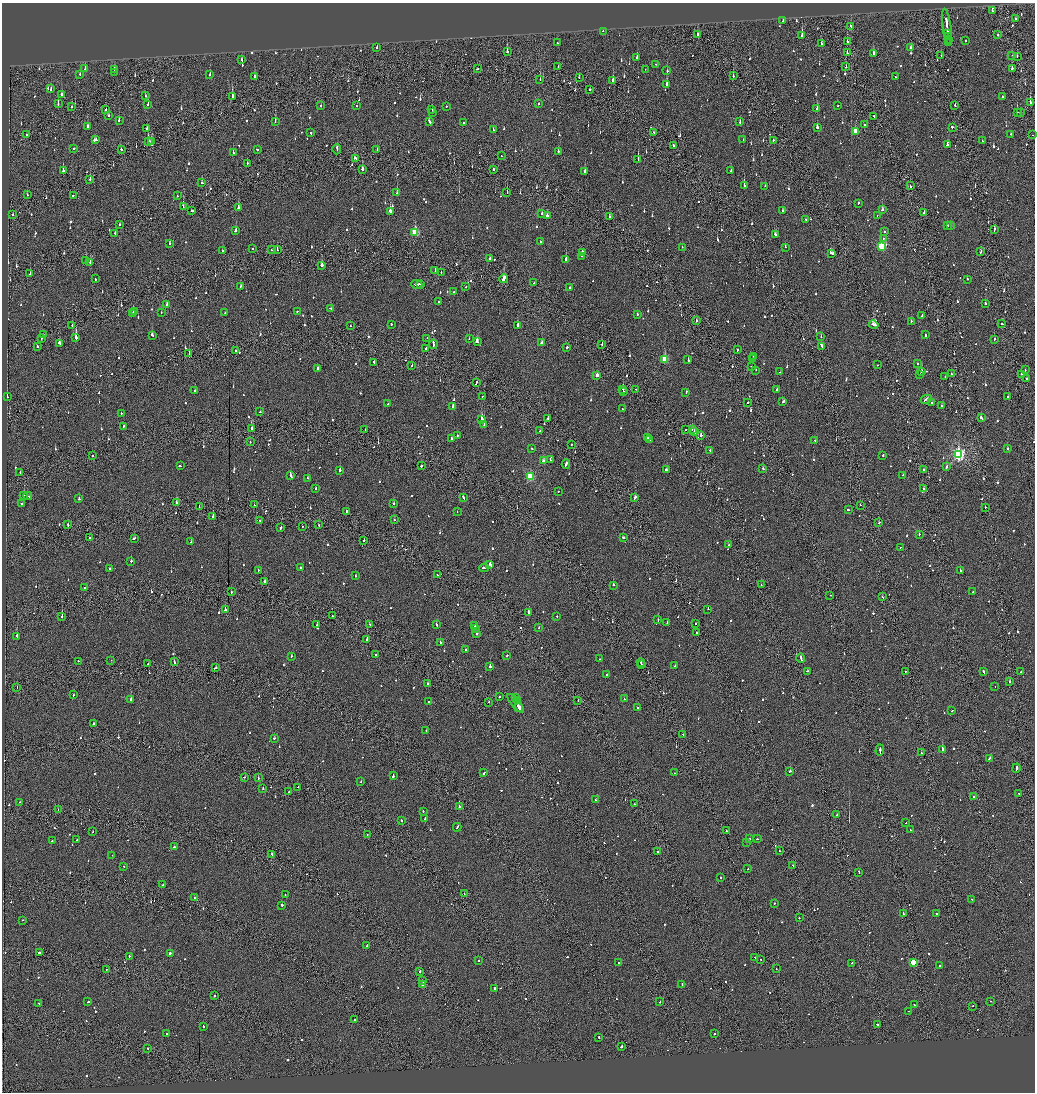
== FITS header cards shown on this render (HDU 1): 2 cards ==
NAXIS1  =                 2065
NAXIS2  =                 2180

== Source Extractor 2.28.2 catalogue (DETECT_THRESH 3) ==
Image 2065 x 2180 px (HDU 1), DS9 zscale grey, zoomed out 1/2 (1 PNG px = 2 x 2 image px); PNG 1037 x 1094 px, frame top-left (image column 1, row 2179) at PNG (2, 3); each listed source drawn as its Kron ellipse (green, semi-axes under 4 px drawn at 4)
Background -0.16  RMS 0.1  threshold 0.304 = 3 sigma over >= 5 px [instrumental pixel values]
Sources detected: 1196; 62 cannot appear on this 1/2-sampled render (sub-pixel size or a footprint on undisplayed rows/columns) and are neither listed nor drawn; of the other 1134, the 500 brightest by FLUX_AUTO listed and drawn (634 fainter detections omitted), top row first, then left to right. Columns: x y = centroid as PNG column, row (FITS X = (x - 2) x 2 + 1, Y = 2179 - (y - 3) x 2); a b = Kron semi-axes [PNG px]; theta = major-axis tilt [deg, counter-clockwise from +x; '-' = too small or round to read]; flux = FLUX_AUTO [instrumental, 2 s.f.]
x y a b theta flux
992 11 2 2 - 110
1016 19 2 1 - 89
783 20 2 2 - 200
851 26 3 2 - 130
947 26 17 2 -82 1100
603 31 2 2 - 100
948 33 3 1 - 110
697 34 3 1 - 1000
997 35 2 2 - 220
802 36 3 2 - 1000
948 36 3 1 - 290
948 40 2 1 - 160
966 40 2 2 - 200
847 42 2 2 - 250
949 42 4 1 - 270
557 43 2 2 - 100
821 44 3 2 - 92
910 47 2 2 - 85
377 48 2 2 - 160
507 52 3 2 - 450
847 53 2 1 - 99
873 53 2 2 - 290
1012 55 2 1 - 84
941 56 2 2 - 84
1017 56 2 2 - 110
637 58 2 2 - 340
242 60 3 2 - 120
655 64 2 2 - 85
558 66 2 1 - 96
846 67 2 1 - 93
1012 68 2 2 - 180
85 69 3 2 - 230
114 69 3 2 - 240
477 69 3 2 - 100
645 69 2 2 - 150
667 71 2 2 - 120
114 72 2 1 - 96
80 74 2 2 - 110
210 75 2 2 - 430
254 76 4 2 - 280
733 76 2 2 - 300
896 77 3 2 - 130
579 78 2 1 - 120
540 80 2 1 - 140
613 80 2 2 - 640
667 84 2 2 - 1100
51 89 3 2 - 220
590 90 2 2 - 180
61 94 2 2 - 94
145 96 2 2 - 240
232 97 3 2 - 810
1002 97 2 2 - 140
1030 102 3 2 - 370
58 104 2 2 - 290
148 104 2 2 - 140
539 104 2 2 - 91
356 105 2 2 - 88
838 105 2 2 - 230
955 105 2 2 - 200
321 106 2 2 - 120
72 107 3 1 - 150
446 107 2 2 - 530
817 108 3 2 - 150
106 109 2 2 - 120
432 110 2 2 - 140
432 112 2 2 - 190
1017 112 2 2 - 210
1020 113 2 2 - 190
108 116 2 2 - 160
874 116 2 2 - 370
119 120 2 2 - 110
275 121 2 2 - 160
429 121 4 2 - 220
740 122 2 2 - 120
463 123 3 2 - 180
864 125 3 2 - 310
87 126 2 2 - 300
817 127 2 2 - 530
952 127 2 2 - 1500
147 128 3 2 - 120
493 129 2 2 - 100
855 131 3 2 - 360
654 132 2 2 - 180
311 133 2 2 - 170
1011 134 2 2 - 110
26 135 2 2 - 120
1032 135 2 1 - 88
95 140 3 2 - 200
743 140 2 2 - 97
773 140 2 2 - 160
148 141 3 2 - 540
151 141 3 2 - 240
982 141 2 2 - 82
674 145 2 2 - 410
947 145 2 2 - 210
73 148 2 2 - 270
121 149 2 2 - 270
257 149 2 2 - 150
337 149 5 1 - 380
377 150 2 2 - 89
558 151 2 2 - 360
233 152 2 2 - 110
501 156 2 2 - 100
355 158 3 2 - 150
638 159 2 1 - 450
247 163 2 1 - 110
362 169 3 2 - 250
493 169 2 2 - 99
63 171 2 2 - 650
731 171 2 2 - 110
585 172 2 2 - 1200
90 179 2 2 - 130
202 183 2 2 - 330
744 185 2 2 - 360
765 186 2 2 - 130
910 186 3 2 - 180
397 193 2 2 - 220
507 193 2 1 - 240
27 195 2 1 - 180
73 195 2 2 - 170
177 196 2 2 - 100
858 203 2 2 - 190
183 207 2 1 - 260
238 208 3 2 - 610
192 210 2 2 - 310
882 210 3 2 - 200
390 211 3 2 - 650
782 211 2 2 - 210
542 213 2 2 - 230
924 213 2 2 - 86
12 215 2 2 - 150
547 215 2 2 - 86
877 215 2 1 - 99
609 217 2 2 - 640
806 219 2 2 - 94
119 224 2 1 - 110
947 225 2 2 - 140
951 226 2 2 - 87
994 229 3 2 - 280
235 230 3 2 - 150
415 232 4 3 - 860
884 232 2 2 - 390
115 233 2 1 - 120
775 234 2 2 - 290
883 238 2 2 - 87
540 242 2 2 - 150
169 244 2 2 - 180
881 246 3 3 - 1100
682 247 2 2 - 110
785 247 2 2 - 110
253 249 2 2 - 83
271 250 2 2 - 110
277 250 2 1 - 130
222 251 2 2 - 98
582 252 3 2 - 240
981 252 3 2 - 120
832 253 4 2 - 620
582 256 2 2 - 89
490 258 2 2 - 180
566 259 2 2 - 450
86 261 2 2 - 110
90 262 2 2 - 120
322 265 2 2 - 530
435 270 3 1 - 230
441 272 2 1 - 120
30 274 4 2 - 230
95 279 2 2 - 110
504 279 4 2 - 1500
967 279 2 2 - 100
534 283 2 2 - 86
417 284 5 2 - 360
421 285 2 2 - 140
241 287 2 2 - 110
466 287 2 2 - 84
570 287 2 2 - 130
454 291 2 2 - 85
439 302 2 1 - 480
985 303 2 2 - 340
167 304 3 2 - 120
331 308 3 2 - 91
134 311 2 2 - 84
297 311 2 2 - 110
133 313 2 2 - 160
161 313 2 2 - 84
225 313 2 2 - 190
637 314 2 2 - 120
922 315 2 2 - 120
696 321 3 1 - 130
911 321 2 2 - 110
391 324 2 2 - 170
1002 324 2 2 - 110
517 325 2 2 - 360
874 325 4 2 - 350
72 326 2 1 - 90
350 326 2 2 - 96
43 335 2 2 - 190
152 335 3 2 - 190
925 335 3 2 - 210
76 337 2 2 - 2400
821 337 2 2 - 120
42 338 2 1 - 91
427 338 2 2 - 120
469 339 2 2 - 83
994 339 2 2 - 150
477 342 3 2 - 540
542 342 2 2 - 490
59 343 3 2 - 400
433 344 4 2 - 710
602 344 2 1 - 120
822 346 3 1 - 180
37 347 2 2 - 220
567 347 2 2 - 92
426 348 2 2 - 3800
737 350 2 2 - 110
236 351 2 1 - 110
189 354 2 1 - 150
753 356 2 1 - 84
752 358 2 1 - 110
665 359 3 3 - 780
688 360 2 2 - 330
374 362 2 2 - 130
918 364 2 2 - 140
878 365 2 2 - 130
412 366 2 2 - 120
751 367 2 2 - 140
318 368 2 2 - 190
756 370 2 2 - 130
1025 370 2 1 - 94
921 371 3 2 - 390
780 372 2 1 - 150
951 374 2 1 - 110
1021 374 2 2 - 98
597 375 3 2 - 140
920 375 2 2 - 110
945 377 2 2 - 180
1027 379 3 2 - 94
476 383 4 1 - 230
623 389 2 2 - 180
636 389 3 2 - 120
777 389 2 2 - 130
195 390 2 2 - 110
624 391 4 2 - 200
686 393 3 2 - 450
483 396 2 2 - 90
1008 396 2 2 - 130
7 397 2 2 - 220
926 399 6 2 25 300
783 402 4 2 - 270
748 403 2 1 - 660
932 403 2 2 - 100
388 404 2 2 - 150
453 406 2 2 - 330
941 406 2 2 - 91
622 409 2 2 - 110
260 412 2 2 - 110
121 413 2 2 - 92
548 418 2 2 - 96
981 418 3 2 - 280
482 419 3 2 - 800
484 425 2 2 - 280
123 426 2 2 - 82
252 428 2 2 - 260
365 429 2 2 - 140
692 429 2 1 - 100
686 430 2 1 - 180
540 431 2 1 - 150
695 432 3 2 - 85
457 435 2 2 - 130
701 435 2 2 - 440
648 438 4 2 - 330
451 439 2 2 - 250
649 440 2 2 - 100
815 440 2 2 - 190
250 442 2 2 - 180
572 444 2 1 - 210
532 448 2 2 - 180
1008 448 2 2 - 200
710 450 2 2 - 130
92 455 2 1 - 180
883 455 2 2 - 260
958 455 4 3 - 3800
550 459 3 2 - 890
543 461 3 2 - 140
566 464 4 2 - 360
180 466 3 2 - 170
421 466 2 2 - 290
947 467 2 2 - 710
763 468 3 2 - 130
923 469 2 2 - 110
340 470 2 2 - 900
666 470 2 2 - 170
20 473 2 2 - 150
903 475 2 2 - 290
291 476 4 2 - 420
530 477 3 3 - 960
307 478 2 2 - 92
316 488 2 2 - 320
923 488 2 2 - 95
558 491 2 2 - 130
24 495 2 2 - 510
28 496 4 2 - 300
463 497 3 2 - 190
635 497 3 2 - 230
79 499 2 2 - 120
177 502 2 2 - 390
21 504 2 2 - 110
394 504 2 2 - 100
254 505 2 1 - 110
860 505 2 1 - 300
199 507 2 1 - 97
985 507 2 1 - 150
848 510 2 2 - 250
346 511 2 2 - 91
457 511 2 2 - 450
213 516 2 1 - 440
259 520 2 1 - 98
394 520 2 2 - 110
879 523 3 2 - 100
68 525 2 2 - 140
318 525 2 2 - 96
302 526 2 1 - 99
281 527 2 2 - 150
919 534 2 2 - 190
623 537 3 2 - 490
90 538 2 2 - 91
134 538 3 2 - 140
364 540 2 1 - 170
191 542 2 2 - 120
728 545 2 1 - 310
900 547 2 2 - 87
131 561 2 2 - 180
490 565 3 2 - 470
109 568 2 2 - 110
301 568 3 2 - 480
484 568 5 2 - 240
258 570 2 2 - 85
960 570 2 2 - 120
437 575 3 2 - 110
355 576 2 2 - 130
265 582 3 2 - 260
613 585 2 2 - 560
761 585 2 1 - 97
85 588 2 2 - 85
231 592 2 2 - 94
973 592 2 2 - 240
830 595 2 1 - 85
882 597 2 2 - 85
708 609 2 1 - 480
225 610 2 2 - 560
529 612 2 2 - 730
332 616 2 2 - 92
62 617 2 1 - 730
557 617 2 2 - 180
658 620 2 2 - 120
667 622 3 2 - 160
369 624 2 2 - 130
437 624 3 2 - 210
696 624 2 2 - 100
317 625 2 2 - 110
475 626 2 2 - 94
539 628 2 2 - 95
476 629 2 2 - 180
697 633 2 2 - 110
477 634 2 2 - 500
17 636 2 2 - 690
367 640 2 2 - 310
440 643 2 2 - 360
465 650 2 2 - 190
375 655 2 1 - 100
507 655 2 2 - 150
291 656 2 2 - 100
801 658 5 2 - 290
599 659 2 2 - 88
111 660 2 1 - 510
78 661 2 2 - 94
174 662 3 2 - 120
641 662 4 2 - 250
148 664 2 2 - 120
642 665 3 1 - 190
675 666 2 1 - 190
490 667 2 2 - 650
216 668 2 2 - 180
807 671 3 2 - 140
905 671 2 1 - 160
1021 671 2 1 - 86
983 672 4 2 - 220
607 674 2 2 - 260
1010 682 2 2 - 160
428 683 2 2 - 180
995 686 2 2 - 84
17 687 3 1 - 110
74 695 2 2 - 180
499 697 2 2 - 99
515 698 2 2 - 170
131 699 2 2 - 300
624 699 2 2 - 98
517 701 2 2 - 110
578 701 2 1 - 200
428 702 2 2 - 230
489 702 2 2 - 94
516 703 12 2 -49 3700
519 707 4 1 - 2000
637 708 2 2 - 89
952 711 2 1 - 110
94 724 2 2 - 700
426 730 2 2 - 180
683 735 2 2 - 270
274 738 2 2 - 130
942 749 2 2 - 1700
880 750 6 2 86 490
921 753 2 2 - 160
990 758 4 2 - 350
1016 768 5 2 - 340
790 771 2 2 - 380
484 773 3 2 - 180
674 773 2 1 - 150
393 776 3 2 - 210
245 777 2 2 - 84
258 777 2 2 - 120
361 781 2 2 - 99
298 787 2 1 - 84
263 789 2 2 - 160
289 792 2 2 - 88
1019 793 2 2 - 84
973 797 2 2 - 83
595 799 2 2 - 110
20 802 2 1 - 160
635 804 2 2 - 87
459 806 2 2 - 250
58 809 2 1 - 130
423 811 2 2 - 150
836 815 2 1 - 110
425 818 4 2 - 260
401 821 2 2 - 150
906 823 2 2 - 83
457 827 4 2 - 290
910 830 2 1 - 200
726 831 2 1 - 91
93 832 2 1 - 98
367 835 2 1 - 170
750 839 2 2 - 87
757 839 2 2 - 140
52 840 2 2 - 120
77 840 2 2 - 590
747 842 2 1 - 120
174 847 2 2 - 210
658 851 2 2 - 170
779 851 2 1 - 100
272 854 2 2 - 140
112 855 2 1 - 120
793 865 2 1 - 300
123 866 2 2 - 200
748 869 2 2 - 190
859 872 3 2 - 260
720 878 2 2 - 120
163 884 2 2 - 290
464 894 2 1 - 110
285 895 2 1 - 90
195 897 2 1 - 99
971 899 2 1 - 85
774 903 2 2 - 170
282 905 2 2 - 310
903 914 2 2 - 97
936 914 2 2 - 140
799 918 2 2 - 150
23 920 2 2 - 88
367 945 2 2 - 110
39 952 3 2 - 100
170 953 2 2 - 450
129 957 3 2 - 130
755 957 2 2 - 190
761 959 2 2 - 110
479 961 2 2 - 130
913 962 3 2 - 620
619 963 2 2 - 91
852 963 2 2 - 120
940 966 2 2 - 170
106 969 2 1 - 150
776 969 2 1 - 300
420 971 2 2 - 270
422 981 2 2 - 110
423 984 3 2 - 270
682 985 3 2 - 100
495 989 3 2 - 410
215 996 2 2 - 130
990 1001 2 2 - 100
88 1002 2 2 - 140
660 1002 2 1 - 92
39 1004 2 2 - 89
914 1004 2 2 - 120
972 1006 2 1 - 84
909 1011 3 1 - 210
354 1020 2 2 - 170
877 1024 3 2 - 240
203 1026 2 2 - 100
166 1034 2 2 - 160
715 1034 2 2 - 720
599 1037 2 2 - 220
621 1046 3 2 - 450
148 1048 2 2 - 250
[634 fainter detections neither listed nor drawn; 62 sub-pixel or undisplayed-footprint detections neither listed nor drawn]